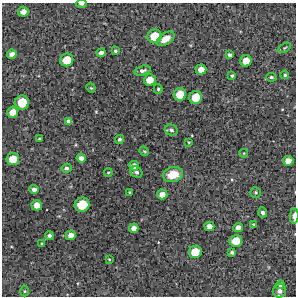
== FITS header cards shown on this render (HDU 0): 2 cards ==
NAXIS1  =                  294 /Length X axis
NAXIS2  =                  294 /Length Y axis

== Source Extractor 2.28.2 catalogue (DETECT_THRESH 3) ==
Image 294 x 294 px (HDU 0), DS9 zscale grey, 1 PNG px = 1 image px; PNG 298 x 298 px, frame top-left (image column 1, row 294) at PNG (2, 3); each listed source drawn as its Kron ellipse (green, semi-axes under 4 px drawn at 4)
Background 11900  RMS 270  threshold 807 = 3 sigma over >= 5 px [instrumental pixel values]
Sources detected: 60; all 60 listed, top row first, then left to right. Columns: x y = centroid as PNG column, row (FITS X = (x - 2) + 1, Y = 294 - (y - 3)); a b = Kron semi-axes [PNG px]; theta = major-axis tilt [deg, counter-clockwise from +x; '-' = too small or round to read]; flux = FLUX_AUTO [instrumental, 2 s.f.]
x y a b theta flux
81 4 5 3 - 46000
23 12 5 5 - 120000
154 36 7 6 - 350000
165 39 10 5 32 180000
284 48 7 4 32 25000
115 51 4 3 - 28000
101 53 5 4 - 73000
12 54 5 4 - 90000
230 55 4 3 - 39000
67 60 6 6 - 310000
246 61 6 5 - 210000
201 69 5 5 - 130000
142 70 8 4 15 60000
232 75 4 3 - 26000
285 75 4 4 - 31000
271 77 5 4 - 31000
150 80 6 5 - 210000
91 88 5 3 - 18000
158 89 5 4 - 28000
180 94 6 6 - 290000
196 97 6 6 - 300000
22 102 7 7 - 430000
13 112 6 5 - 190000
68 121 4 4 - 46000
171 130 6 5 - 46000
39 139 3 3 - 22000
120 139 4 4 - 37000
189 142 4 4 - 14000
144 151 5 4 - 20000
244 153 4 3 - 12000
81 158 4 4 - 77000
13 159 6 6 - 270000
288 161 5 5 - 130000
134 166 5 4 - 94000
66 168 5 4 - 46000
108 172 4 3 - 13000
136 172 6 5 - 53000
173 174 10 7 13 320000
34 189 5 4 - 56000
130 192 3 2 - 16000
255 192 5 5 - 30000
162 194 5 5 - 120000
37 205 5 5 - 150000
82 205 7 7 - 460000
263 212 5 4 - 56000
294 216 7 3 89 94000
254 225 3 3 - 24000
209 226 5 4 - 110000
238 227 5 4 - 87000
134 228 5 4 - 100000
71 235 5 4 - 110000
49 236 4 4 - 47000
236 241 6 6 - 280000
42 244 3 3 - 24000
195 252 6 6 - 290000
232 252 4 3 - 34000
109 259 3 2 - 13000
280 285 4 4 - 35000
25 291 5 3 - 19000
279 291 7 6 - 96000
At the frame edge (FLAGS 8, measured only in part): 3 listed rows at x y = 81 4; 294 216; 279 291